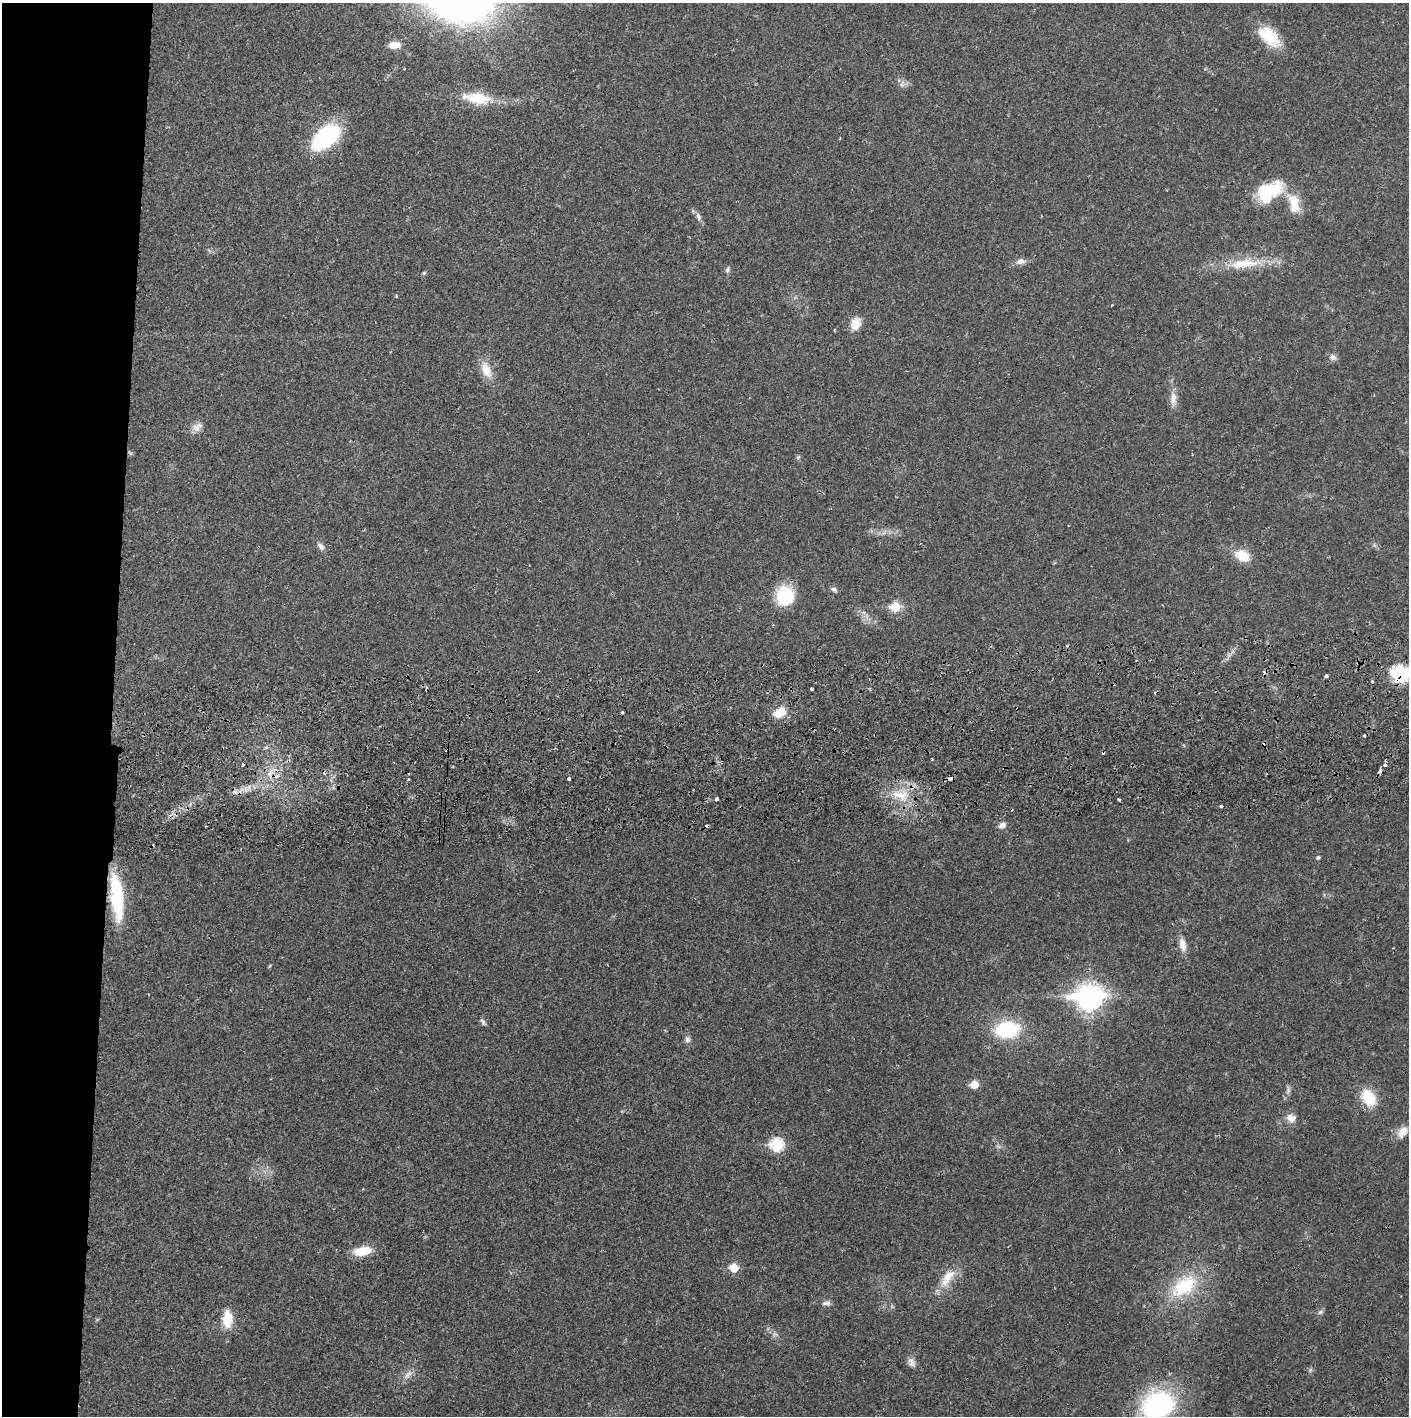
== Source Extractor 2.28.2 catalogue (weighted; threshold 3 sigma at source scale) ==
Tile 4 of 3 x 3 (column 1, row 2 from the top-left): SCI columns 4-1410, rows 1471-2884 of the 4232 x 4358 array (HDU 1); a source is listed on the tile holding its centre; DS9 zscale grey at full resolution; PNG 1411 x 1418 px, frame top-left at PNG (2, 3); no overlay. Shown black and unused: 8% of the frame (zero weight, under 2 of 3 exposures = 3% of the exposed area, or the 3 px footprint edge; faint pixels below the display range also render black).
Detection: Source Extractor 2.28.2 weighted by HDU 2 'WHT'; one run over the whole footprint, this tile lists its part. Background 0.0215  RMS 0.0035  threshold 0.0156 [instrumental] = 3 sigma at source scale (4.5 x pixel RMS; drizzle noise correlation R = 1.50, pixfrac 1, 0.05/0.05 arcsec/px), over >= 5 px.
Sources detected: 81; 2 too faint to see at this stretch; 1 inside a brighter object's white glare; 9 cosmic-ray / hot-pixel residue — not listed; the other 69 listed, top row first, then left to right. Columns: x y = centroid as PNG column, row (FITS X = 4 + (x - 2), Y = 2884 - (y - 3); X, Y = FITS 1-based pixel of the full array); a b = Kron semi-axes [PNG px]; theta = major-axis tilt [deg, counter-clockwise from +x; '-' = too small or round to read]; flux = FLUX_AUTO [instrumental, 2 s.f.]
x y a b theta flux
1269 36 31 17 -41 11
394 45 12 8 5 3.7
902 84 12 5 75 1.3
477 98 41 14 -8 11
326 137 31 17 40 35
840 138 3 3 - 0.27
1270 190 34 19 14 16
1294 203 26 12 -76 7.9
698 217 13 6 -76 1.4
1020 261 11 8 11 1.9
1244 263 48 13 5 12
727 270 8 6 68 0.85
424 273 6 5 - 0.44
396 296 4 3 - 0.29
856 324 17 12 66 4.1
1332 357 10 8 -1 1.4
486 370 23 11 -64 5.6
1173 398 23 8 -87 3.4
197 427 15 10 33 2.4
798 457 6 5 - 0.55
321 546 11 7 -46 1.5
1242 556 18 12 -30 7.2
834 589 9 6 -20 0.9
785 596 21 18 81 15
895 607 6 6 - 15
1067 646 3 2 - 0.65
1400 674 24 20 -13 12
1326 676 3 3 - 1.1
811 689 3 3 - 1.8
780 712 18 12 23 5.1
622 713 3 3 - 2.1
266 747 5 4 - 0.85
932 759 3 2 - 0.38
1385 761 3 2 - 0.35
1385 765 3 3 - 4.1
1380 771 5 3 - 4.6
270 773 11 4 61 1.7
569 779 3 3 - 2
951 779 5 3 - 3.6
235 792 7 4 -32 1
900 795 25 11 -11 7.6
716 799 4 3 - 0.97
1119 800 3 3 - 0.47
1221 806 3 3 - 1.2
1002 825 10 8 25 1.6
1318 857 5 5 - 0.53
117 897 54 13 -84 23
1182 945 16 8 -80 3.2
1089 997 11 9 2 300
483 1022 10 5 -57 0.83
1007 1030 19 13 9 29
687 1039 8 7 - 1.1
974 1085 6 5 - 7.6
1369 1098 17 12 -56 11
1291 1118 12 10 -26 2.8
1403 1132 17 11 54 3.7
777 1145 7 6 - 34
998 1146 7 4 -19 0.63
363 1251 18 9 10 8.5
734 1268 6 5 - 8.7
947 1278 30 12 55 6.8
1184 1286 43 25 37 21
826 1303 12 6 3 1.2
1320 1312 8 5 27 0.78
227 1319 22 11 -90 7.6
911 1362 13 9 -64 1.8
1310 1370 6 5 - 0.57
408 1375 12 6 41 1.8
1158 1405 39 30 23 49
Overlapping masked pixels (flux is a lower limit): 3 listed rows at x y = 1400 674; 1380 771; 951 779
Isophote crosses this tile's border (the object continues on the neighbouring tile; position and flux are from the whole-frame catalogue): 2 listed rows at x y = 1400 674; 1158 1405